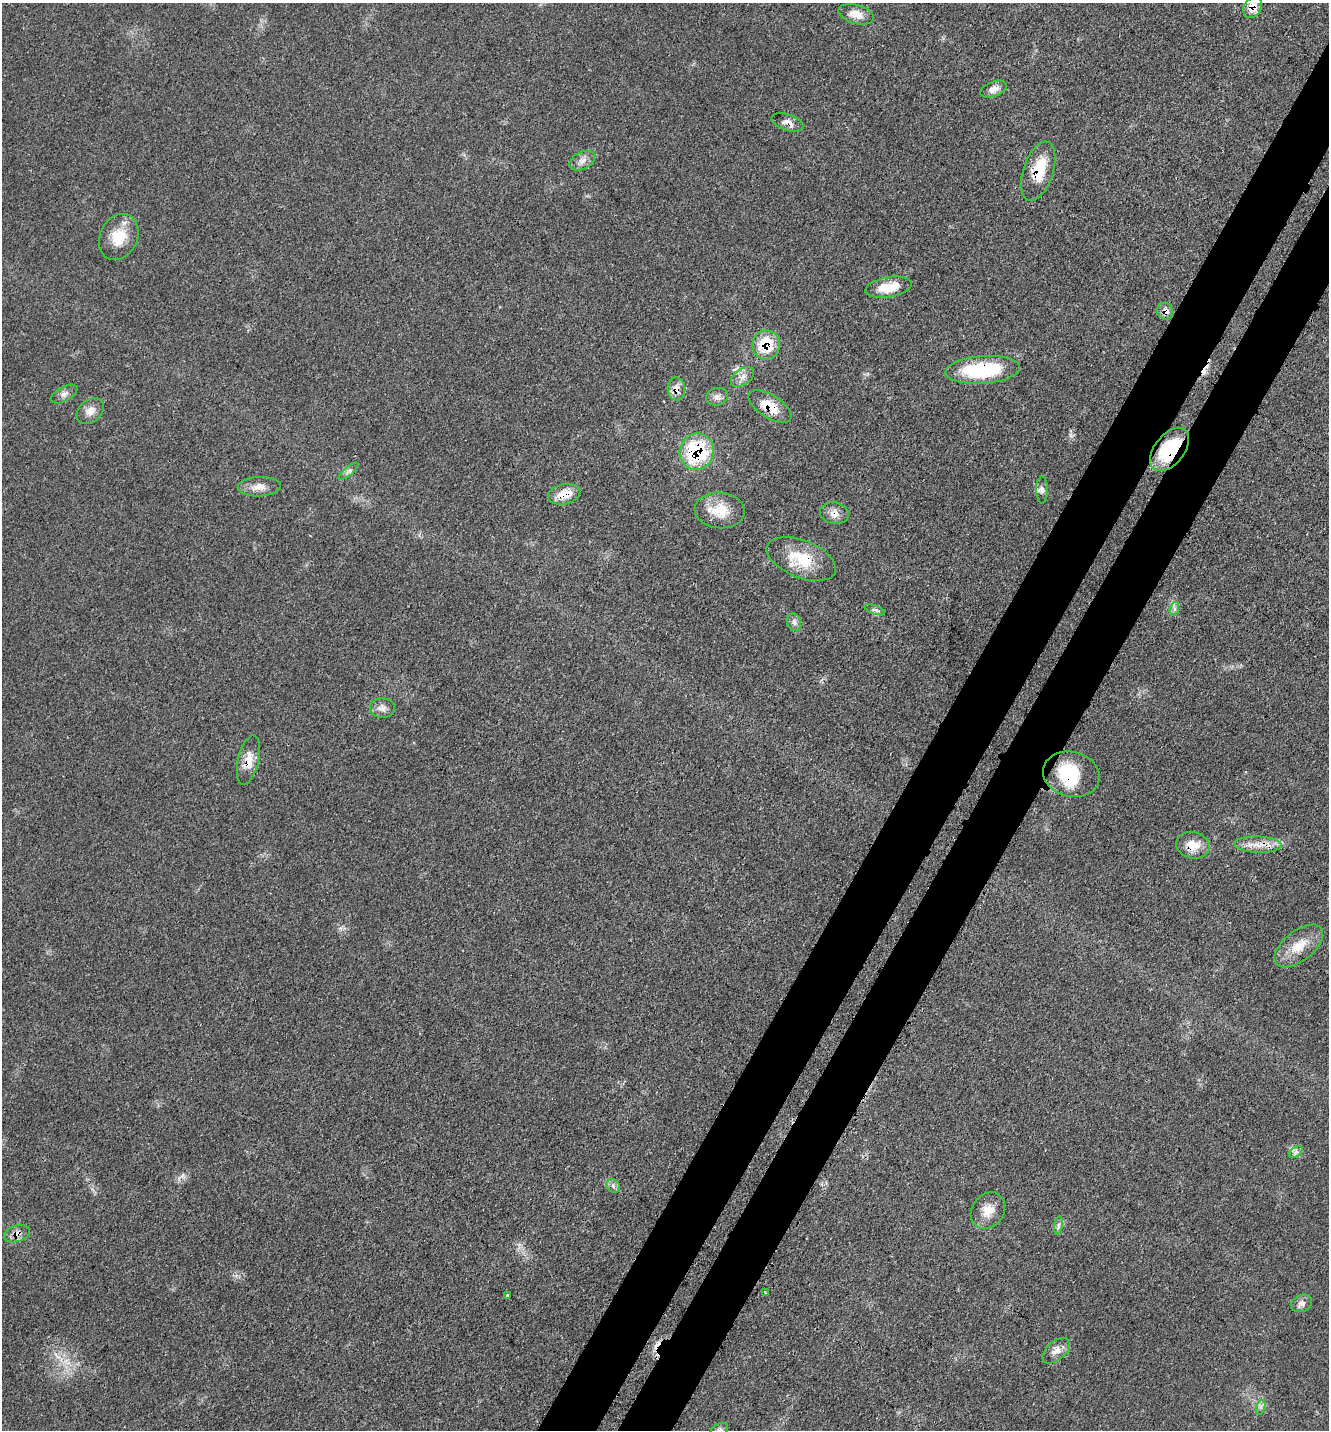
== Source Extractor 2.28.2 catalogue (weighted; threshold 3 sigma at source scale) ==
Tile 10 of 4 x 4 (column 2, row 3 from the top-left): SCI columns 1563-2889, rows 1528-2955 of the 5919 x 5911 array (HDU 1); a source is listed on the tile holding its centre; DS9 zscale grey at full resolution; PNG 1331 x 1432 px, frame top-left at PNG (2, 3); each listed source drawn as its Kron ellipse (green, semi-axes under 4 px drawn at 4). Shown black and unused: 8% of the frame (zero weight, under 3 of 4 exposures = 9% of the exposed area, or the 3 px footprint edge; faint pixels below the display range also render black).
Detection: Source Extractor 2.28.2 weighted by HDU 2 'WHT'; one run over the whole footprint, this tile lists its part. Background 0.0616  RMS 0.0036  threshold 0.0161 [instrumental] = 3 sigma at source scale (4.5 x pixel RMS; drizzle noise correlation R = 1.50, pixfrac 1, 0.05/0.05 arcsec/px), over >= 5 px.
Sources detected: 52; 4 cosmic-ray / hot-pixel residue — neither listed nor drawn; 2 inside a brighter listed object's ellipse — not listed separately; the other 46 listed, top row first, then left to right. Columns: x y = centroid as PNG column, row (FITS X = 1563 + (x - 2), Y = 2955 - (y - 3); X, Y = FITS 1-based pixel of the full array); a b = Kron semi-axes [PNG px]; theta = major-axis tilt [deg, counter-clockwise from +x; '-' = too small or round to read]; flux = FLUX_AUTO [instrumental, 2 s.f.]
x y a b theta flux
1252 7 11 8 59 5
856 14 18 9 -16 3.8
994 89 14 7 21 2.6
787 122 16 8 -18 2.3
582 161 13 8 28 2.4
1038 171 31 15 72 12
119 237 24 18 64 9.1
888 287 23 10 10 8.2
1165 311 8 7 - 2.4
766 345 15 13 89 13
982 370 37 14 4 27
742 377 13 8 35 2.3
676 389 11 9 -87 3.5
64 394 14 7 29 1.8
717 397 11 8 14 1.9
770 407 24 11 -32 7.6
90 411 15 11 41 3.2
1170 449 25 14 51 23
697 452 18 17 - 32
349 471 12 4 40 1
259 487 21 9 2 3.6
1042 490 13 6 -89 1.6
564 494 16 10 13 6.6
720 510 25 18 -4 8.6
834 513 14 10 -10 2.8
801 559 37 18 -22 13
1174 609 7 4 72 0.93
875 610 10 4 -19 1
794 622 9 7 -73 1.5
382 708 12 10 -4 2.3
248 760 25 10 77 5.4
1071 774 28 22 -14 18
1193 845 17 13 -13 5.9
1258 845 23 8 -2 5
1299 946 29 15 39 8.1
1296 1152 7 5 36 1.1
613 1186 7 6 - 1.1
988 1211 19 16 53 5.4
1058 1225 9 4 81 1
17 1234 13 8 17 2.4
766 1293 3 2 - 0.31
507 1295 3 2 - 0.49
1301 1303 11 8 26 1.9
1056 1351 16 9 40 2.9
1261 1407 7 4 72 0.96
719 1430 10 6 30 1.2
Overlapping masked pixels (flux is a lower limit): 18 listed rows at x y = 1252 7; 787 122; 1038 171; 1165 311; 766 345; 982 370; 676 389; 770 407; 1170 449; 697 452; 564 494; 834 513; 801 559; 248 760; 1071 774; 1193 845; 1258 845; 17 1234
Isophote crosses this tile's border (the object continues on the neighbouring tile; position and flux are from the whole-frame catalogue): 2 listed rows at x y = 1252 7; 719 1430